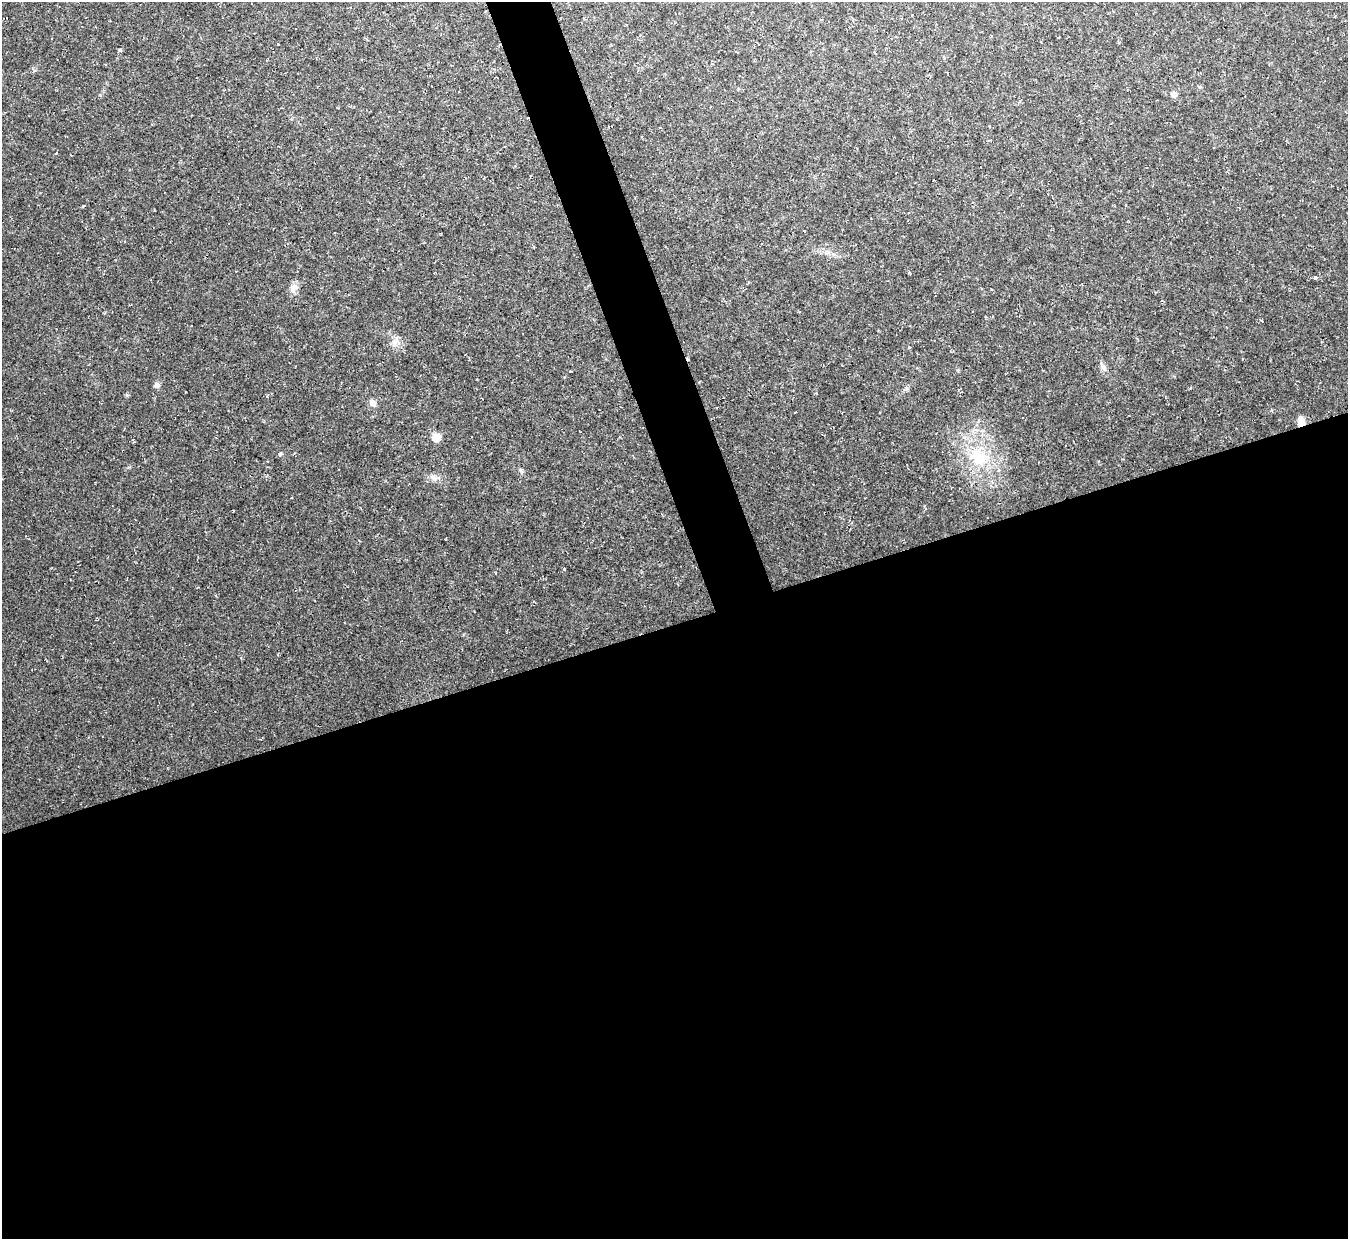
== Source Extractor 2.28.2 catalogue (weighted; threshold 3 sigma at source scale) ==
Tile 15 of 4 x 4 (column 3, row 4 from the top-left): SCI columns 2693-4038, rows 146-1382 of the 5384 x 5367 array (HDU 1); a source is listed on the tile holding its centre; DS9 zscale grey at full resolution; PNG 1350 x 1241 px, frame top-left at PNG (2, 2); no overlay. Shown black and unused: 52% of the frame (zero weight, under 2 of 3 exposures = <1% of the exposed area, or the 3 px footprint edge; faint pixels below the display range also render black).
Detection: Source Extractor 2.28.2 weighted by HDU 2 'WHT'; one run over the whole footprint, this tile lists its part. Background 0.0236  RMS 0.0063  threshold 0.0283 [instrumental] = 3 sigma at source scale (4.5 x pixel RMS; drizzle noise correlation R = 1.50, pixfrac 1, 0.05/0.05 arcsec/px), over >= 5 px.
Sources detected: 17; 1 cosmic-ray / hot-pixel residue — not listed; the other 16 listed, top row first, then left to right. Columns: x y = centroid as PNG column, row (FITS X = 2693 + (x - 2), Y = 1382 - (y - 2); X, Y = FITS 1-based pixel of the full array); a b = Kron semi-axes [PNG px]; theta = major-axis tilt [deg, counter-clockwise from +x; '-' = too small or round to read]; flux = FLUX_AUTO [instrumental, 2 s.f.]
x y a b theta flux
278 44 3 3 - 1.4
1174 94 6 6 - 3.1
83 206 3 3 - 1
1315 277 4 3 - 4.2
293 288 11 9 20 3.4
394 343 7 5 90 2
909 347 3 2 - 0.97
1103 367 10 4 -55 1.8
157 385 8 6 -26 1.7
372 403 8 7 - 2.4
1301 422 11 7 -81 4.7
436 437 6 6 - 13
280 454 6 4 46 0.79
978 457 26 23 -36 26
434 478 8 6 -21 2.3
564 569 3 3 - 2.6
Overlapping masked pixels (flux is a lower limit): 1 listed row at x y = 1301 422
Unlisted compact peaks at least as high as the median listed source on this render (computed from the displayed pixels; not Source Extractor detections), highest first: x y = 120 50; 521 470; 127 395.